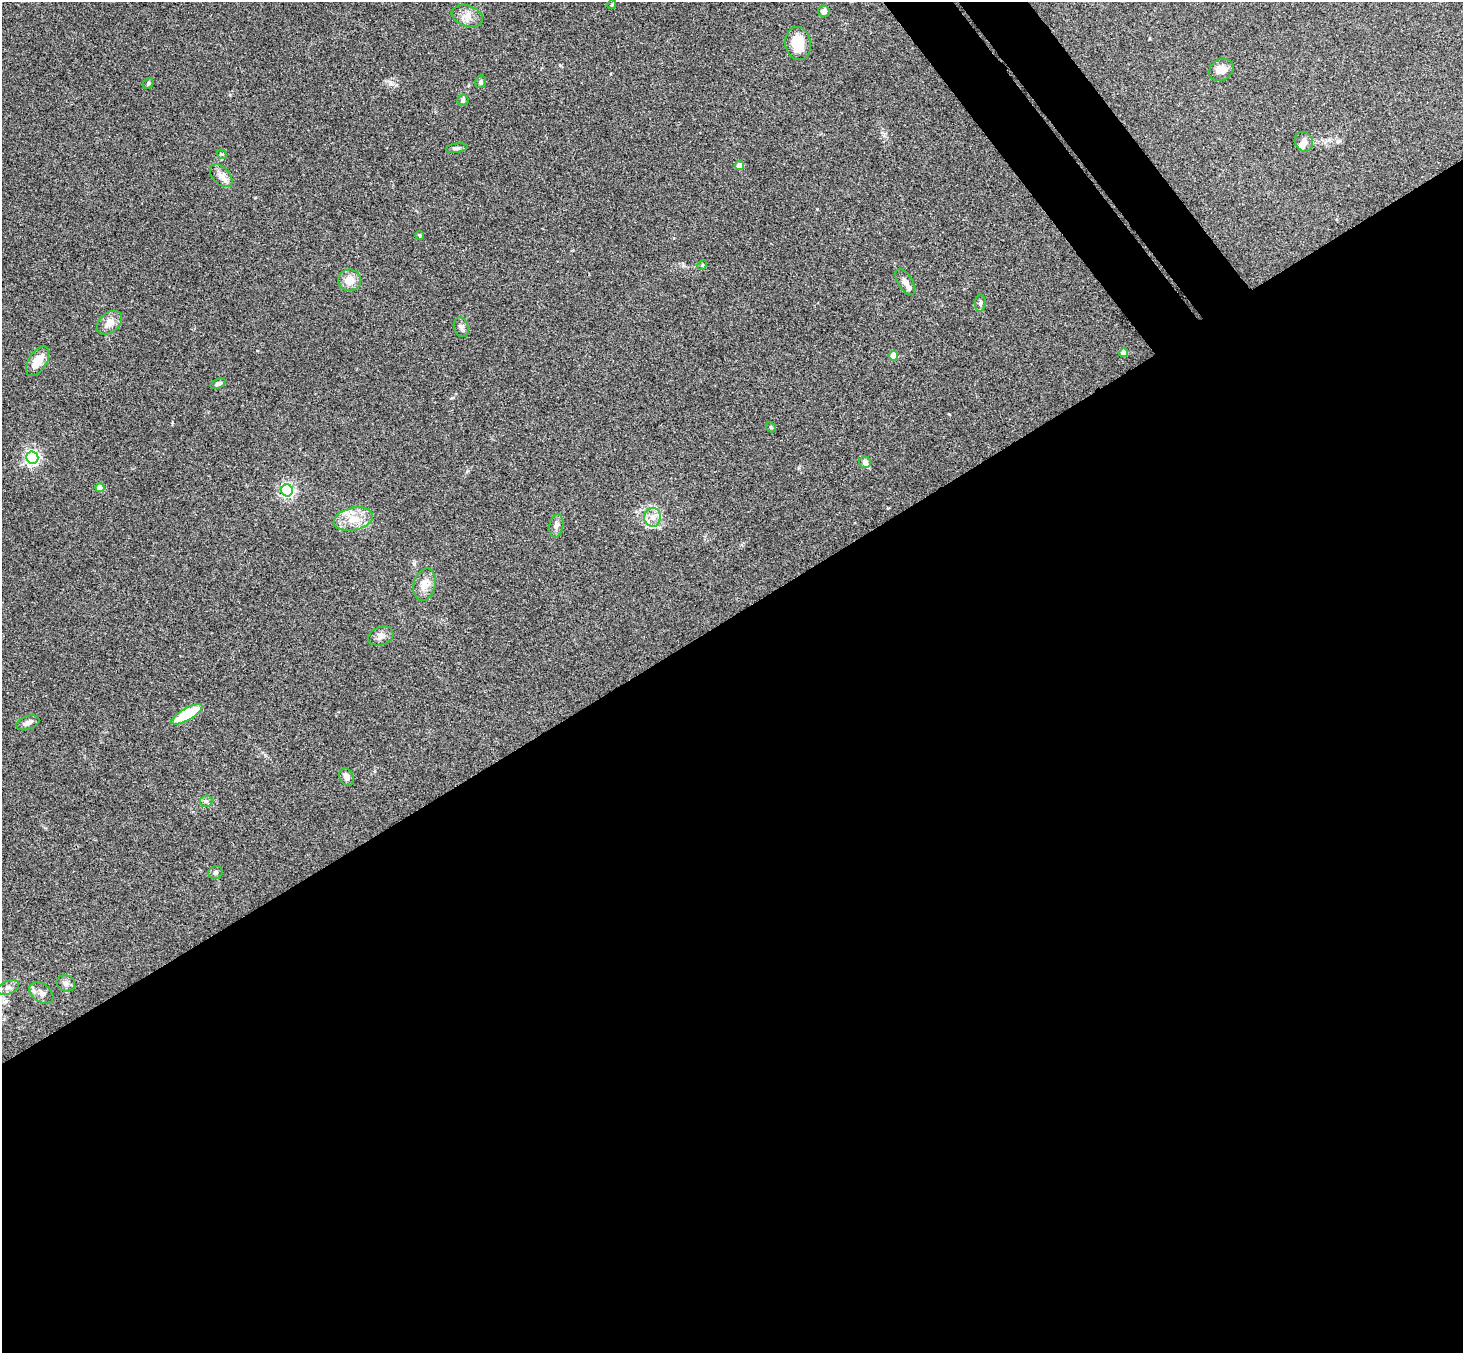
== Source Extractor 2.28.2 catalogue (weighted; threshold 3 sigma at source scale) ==
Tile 15 of 4 x 4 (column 3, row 4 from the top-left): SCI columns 2975-4435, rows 331-1681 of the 5945 x 5927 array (HDU 1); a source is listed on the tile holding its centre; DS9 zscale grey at full resolution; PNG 1465 x 1355 px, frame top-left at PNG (2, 2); each listed source drawn as its Kron ellipse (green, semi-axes under 4 px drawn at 4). Shown black and unused: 57% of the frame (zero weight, under 3 of 4 exposures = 6% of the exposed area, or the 3 px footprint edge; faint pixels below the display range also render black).
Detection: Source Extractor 2.28.2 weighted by HDU 2 'WHT'; one run over the whole footprint, this tile lists its part. Background 0.199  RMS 0.0081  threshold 0.0365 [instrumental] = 3 sigma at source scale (4.5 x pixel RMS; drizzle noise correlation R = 1.50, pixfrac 1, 0.05/0.05 arcsec/px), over >= 5 px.
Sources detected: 46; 4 inside a brighter listed object's ellipse — not listed separately; the other 42 listed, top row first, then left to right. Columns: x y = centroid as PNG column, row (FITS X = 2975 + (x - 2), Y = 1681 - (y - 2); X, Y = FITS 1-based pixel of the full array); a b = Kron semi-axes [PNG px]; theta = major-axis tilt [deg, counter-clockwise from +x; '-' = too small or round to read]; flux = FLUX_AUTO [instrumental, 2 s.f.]
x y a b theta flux
612 5 4 3 - 0.94
824 11 6 5 - 4.1
467 16 16 10 -19 7.3
798 44 17 12 -78 19
1221 70 13 10 27 7.5
481 82 6 5 - 1.9
148 83 6 5 - 1.3
463 100 6 5 - 1.2
1304 142 10 9 - 3.7
457 148 11 4 8 1.9
222 154 5 4 - 0.94
739 166 5 4 - 11
221 176 14 8 -46 5.5
420 235 4 4 - 1
702 265 5 4 - 0.83
350 280 11 10 - 9.2
905 282 15 7 -59 5.2
980 303 9 5 84 1.9
110 323 14 10 39 7.2
461 327 10 7 -71 2.8
1124 353 4 4 - 7.5
893 356 5 4 - 18
38 361 16 9 58 12
218 384 8 5 21 2.6
771 427 6 4 -48 0.86
32 457 6 6 - 200
865 462 6 5 - 3.3
100 488 4 4 - 11
287 490 6 6 - 180
653 517 9 8 - 6.1
353 519 20 11 13 13
556 526 12 7 80 3.4
424 585 16 11 76 7.7
381 636 13 9 18 4.4
187 714 17 6 29 39
28 723 12 6 19 4
347 777 9 6 -63 3.5
206 801 6 6 - 1.8
215 873 7 6 - 2.3
66 983 9 8 - 3.1
8 988 11 6 25 3.2
41 993 13 9 -40 4.7
Unlisted compact peaks at least as high as the median listed source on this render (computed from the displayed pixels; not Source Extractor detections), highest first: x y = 390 84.